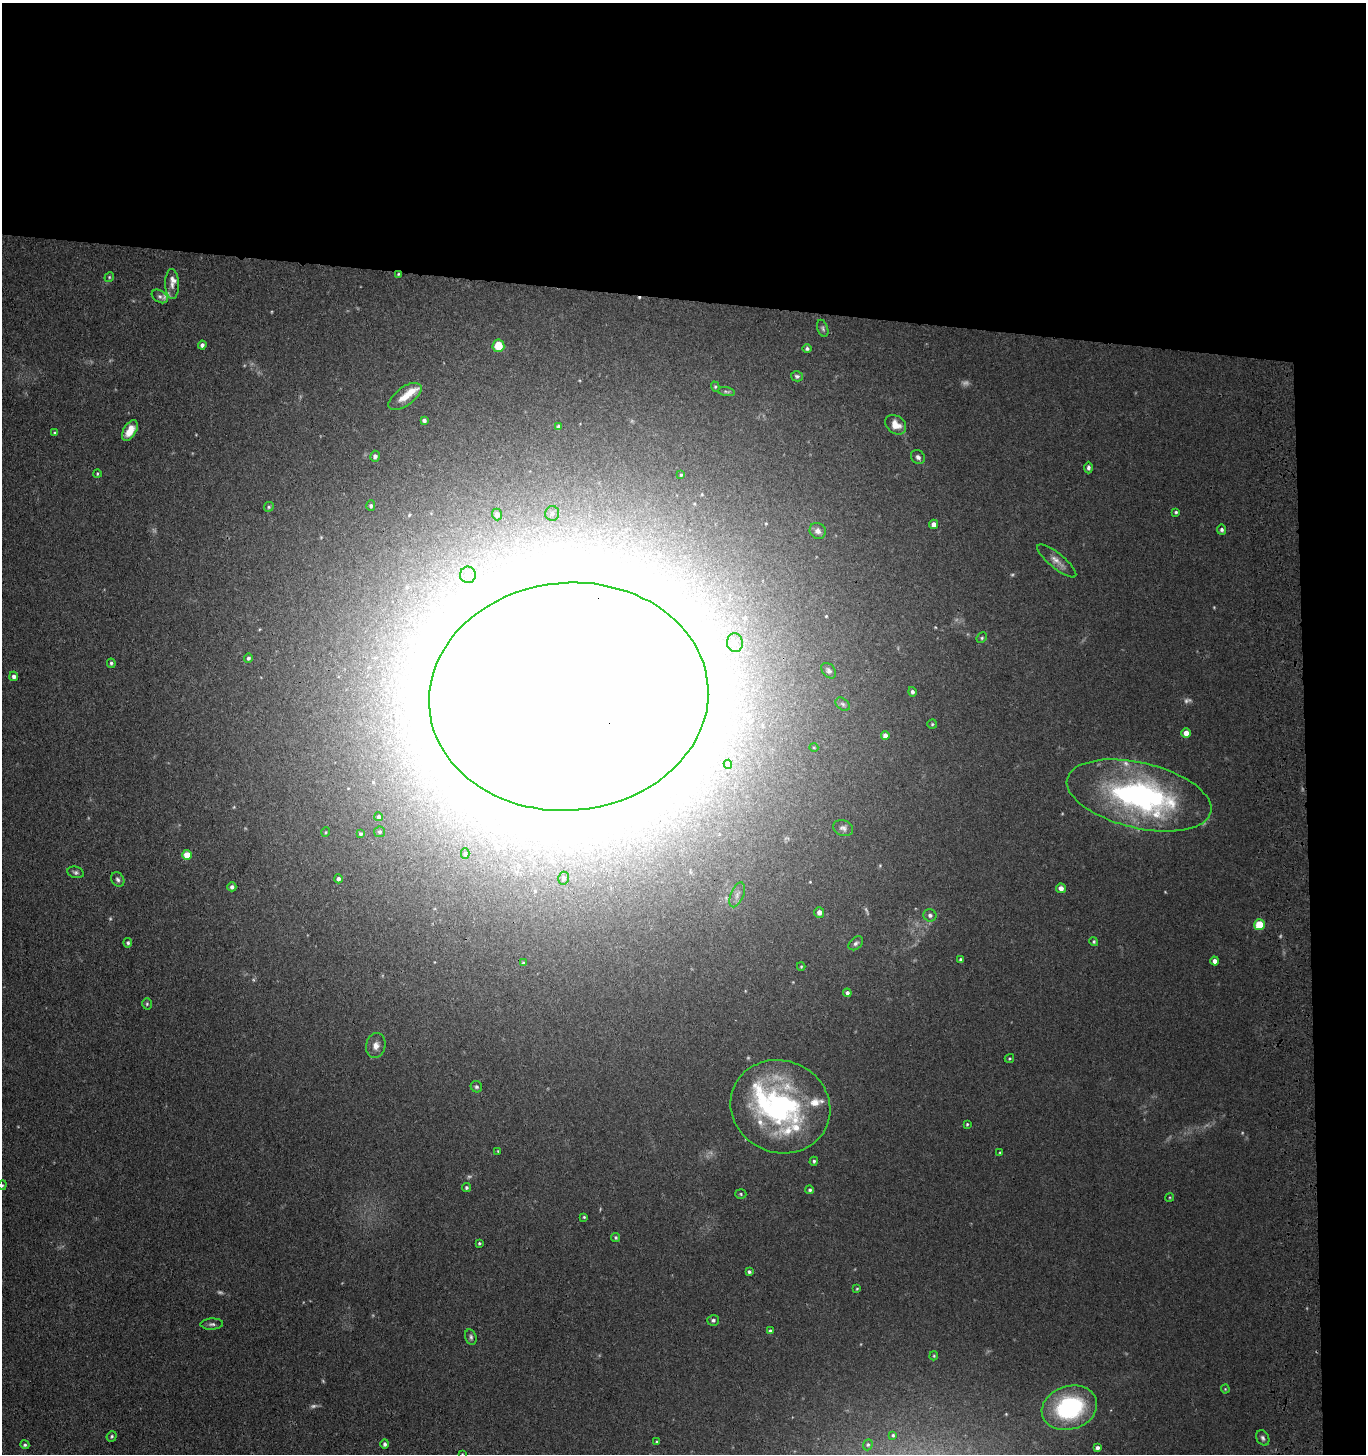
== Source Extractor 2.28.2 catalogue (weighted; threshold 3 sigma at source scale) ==
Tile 3 of 3 x 3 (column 3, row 1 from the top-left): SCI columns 2933-4296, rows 2907-4358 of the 4543 x 4361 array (HDU 1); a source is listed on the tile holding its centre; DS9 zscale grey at full resolution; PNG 1368 x 1456 px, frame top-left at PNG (2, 3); each listed source drawn as its Kron ellipse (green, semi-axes under 4 px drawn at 4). Shown black and unused: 24% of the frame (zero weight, under 3 of 4 exposures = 5% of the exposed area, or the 3 px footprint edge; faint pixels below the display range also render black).
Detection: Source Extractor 2.28.2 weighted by HDU 2 'WHT'; one run over the whole footprint, this tile lists its part. Background 0.0374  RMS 0.0047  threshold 0.0213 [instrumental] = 3 sigma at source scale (4.5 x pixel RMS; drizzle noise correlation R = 1.50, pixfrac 1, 0.05/0.05 arcsec/px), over >= 5 px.
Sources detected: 141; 15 too faint to see at this stretch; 12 inside a brighter object's white glare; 1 cosmic-ray / hot-pixel residue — neither listed nor drawn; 6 inside a brighter listed object's ellipse — not listed separately; the other 107 listed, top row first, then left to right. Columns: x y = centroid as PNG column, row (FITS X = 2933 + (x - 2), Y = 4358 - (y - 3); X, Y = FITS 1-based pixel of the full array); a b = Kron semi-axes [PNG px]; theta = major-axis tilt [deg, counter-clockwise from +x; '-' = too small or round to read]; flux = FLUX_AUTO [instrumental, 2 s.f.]
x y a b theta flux
398 274 3 2 - 0.46
109 277 5 4 - 0.63
172 284 15 7 -89 2.6
160 296 9 6 -32 1.3
823 328 9 5 -72 1
202 345 4 4 - 1.4
498 346 6 6 - 11
807 348 4 4 - 0.93
797 376 6 5 - 0.96
715 387 5 4 - 0.6
726 392 8 4 -9 0.86
405 396 19 9 36 6.2
424 420 4 4 - 1.3
896 425 11 8 -37 5.4
558 427 4 4 - 0.91
130 430 11 6 59 6.7
55 433 4 4 - 0.73
375 456 5 5 - 1.7
918 457 8 6 -44 1.6
1088 468 6 4 89 1.3
97 474 4 3 - 0.5
681 475 4 3 - 0.56
371 506 5 4 - 1.1
269 507 5 4 - 0.71
1176 512 4 4 - 0.68
552 513 7 7 - 1.7
497 514 6 5 - 2
934 524 4 4 - 3
1222 530 5 4 - 1.1
818 531 8 7 - 2.1
1057 561 24 7 -39 3.8
468 575 8 8 - 3
982 638 6 4 47 0.71
735 643 9 8 - 2.6
248 658 5 4 - 0.94
111 663 4 4 - 0.92
829 671 9 6 -49 1.2
14 676 5 4 - 1.8
912 692 5 4 - 1.2
569 697 140 114 5 13000
843 704 8 5 -40 1
932 724 4 4 - 0.58
1186 733 4 4 - 4.1
885 735 4 4 - 2.3
814 748 4 3 - 0.47
728 764 4 4 - 1.5
1139 795 74 32 -13 130
379 817 4 4 - 1
843 828 10 7 -20 1.8
326 832 5 3 - 0.4
380 832 5 5 - 0.97
361 834 4 3 - 0.85
465 854 5 4 - 0.74
187 855 5 5 - 9.5
76 872 8 5 -17 1.2
564 878 6 5 - 1.4
338 879 4 4 - 1.4
118 880 8 6 -58 1.3
232 887 4 4 - 1.5
1061 888 5 4 - 2.3
737 895 13 6 68 2.3
819 912 5 5 - 2.8
930 915 6 6 - 1.6
1259 925 5 5 - 14
1094 942 4 4 - 0.72
128 943 4 4 - 0.93
856 943 8 5 43 1.3
960 960 3 3 - 0.77
1215 961 4 4 - 2.3
523 963 4 3 - 0.81
801 966 4 4 - 0.5
847 993 4 4 - 1.2
147 1004 6 5 - 0.69
376 1046 12 9 77 3.3
1009 1058 5 4 - 0.53
476 1087 6 5 - 1.1
780 1107 50 46 -23 94
967 1124 4 4 - 0.53
498 1151 3 3 - 0.4
1000 1153 3 3 - 0.42
814 1161 4 4 - 0.77
2 1185 5 4 - 0.54
466 1187 4 4 - 0.82
810 1190 4 4 - 0.85
741 1194 5 5 - 0.71
1170 1197 4 3 - 0.45
584 1217 3 3 - 0.53
616 1237 4 4 - 0.73
479 1243 4 3 - 0.67
749 1272 4 3 - 0.96
857 1289 3 3 - 0.46
713 1320 6 5 - 1.1
212 1324 11 5 3 1.5
770 1331 4 4 - 0.86
471 1337 8 5 -74 1.2
934 1356 4 3 - 0.53
1225 1389 4 4 - 0.44
1069 1408 28 21 18 60
893 1435 3 3 - 0.52
112 1436 5 5 - 0.78
1263 1438 8 6 -58 1.3
657 1442 3 3 - 0.5
385 1444 4 4 - 1.2
25 1445 5 4 - 0.84
868 1445 6 4 68 0.74
1097 1448 4 4 - 1.4
462 1454 3 3 - 0.38
Overlapping masked pixels (flux is a lower limit): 2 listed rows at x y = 398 274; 569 697
Isophote crosses this tile's border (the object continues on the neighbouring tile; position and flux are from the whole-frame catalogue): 2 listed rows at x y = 2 1185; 462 1454